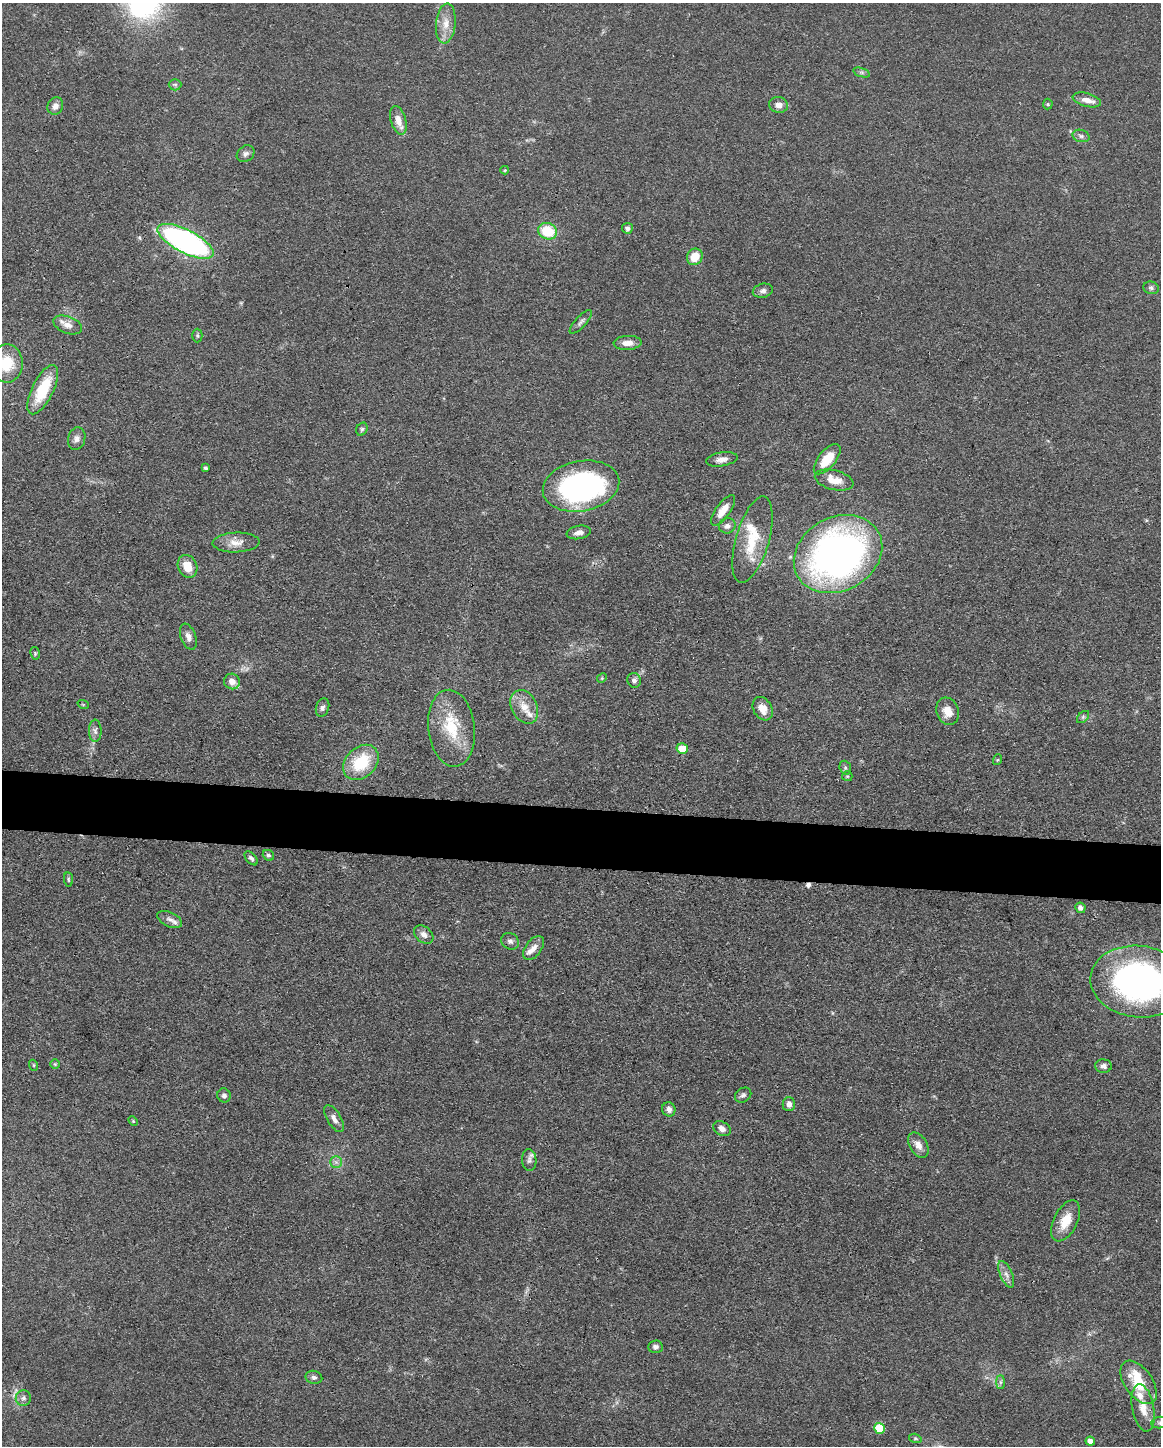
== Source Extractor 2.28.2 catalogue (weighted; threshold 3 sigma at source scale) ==
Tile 7 of 4 x 3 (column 3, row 2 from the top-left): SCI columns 2321-3479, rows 1666-3109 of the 4640 x 4662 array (HDU 1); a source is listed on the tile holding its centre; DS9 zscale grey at full resolution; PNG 1163 x 1448 px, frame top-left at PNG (2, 3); each listed source drawn as its Kron ellipse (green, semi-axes under 4 px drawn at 4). Shown black and unused: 4% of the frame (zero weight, under 3 of 4 exposures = <1% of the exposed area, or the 3 px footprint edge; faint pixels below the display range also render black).
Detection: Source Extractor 2.28.2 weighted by HDU 2 'WHT'; one run over the whole footprint, this tile lists its part. Background 0.0779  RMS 0.006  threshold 0.0271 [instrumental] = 3 sigma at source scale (4.5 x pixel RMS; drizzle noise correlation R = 1.50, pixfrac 1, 0.05/0.05 arcsec/px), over >= 5 px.
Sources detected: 96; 1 inside a brighter object's white glare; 1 cosmic-ray / hot-pixel residue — neither listed nor drawn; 5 inside a brighter listed object's ellipse — not listed separately; the other 89 listed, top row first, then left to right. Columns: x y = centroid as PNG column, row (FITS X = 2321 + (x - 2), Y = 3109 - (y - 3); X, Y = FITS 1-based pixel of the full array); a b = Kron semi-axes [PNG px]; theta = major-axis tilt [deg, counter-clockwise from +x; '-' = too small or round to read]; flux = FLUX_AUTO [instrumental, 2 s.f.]
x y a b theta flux
446 23 20 10 84 7.6
862 72 8 4 -19 1.1
175 85 6 5 - 1.4
1087 100 14 6 -14 4.9
1048 104 5 5 - 0.78
779 105 9 8 - 4.3
55 106 9 7 63 3.4
398 120 14 7 -74 6.7
1081 136 8 6 -16 1.8
246 154 9 7 40 2.3
505 170 4 4 - 0.64
627 228 5 5 - 1.8
548 231 10 8 -22 21
185 241 31 11 -27 180
695 257 9 7 53 11
1151 288 8 6 -13 1.5
763 291 10 7 14 2.2
581 322 15 5 48 2.3
68 325 15 8 -21 4.8
197 335 7 5 -89 1.1
627 343 14 7 4 4.7
6 363 19 16 88 19
43 390 27 10 63 27
362 429 7 5 63 1.1
77 439 11 8 75 3
722 459 16 7 9 3.9
827 459 18 8 50 14
205 468 4 3 - 1.2
834 480 20 9 -14 9
581 486 39 25 11 140
723 510 18 7 54 7.4
727 526 8 7 - 2.5
579 532 12 6 9 3.2
752 540 45 16 74 23
236 542 23 10 2 6.9
838 554 46 36 29 290
187 566 12 9 -64 9.3
188 637 13 7 -70 3.3
35 653 6 4 -78 0.87
602 678 5 4 - 0.69
634 680 7 6 - 2.3
232 681 8 7 - 5
83 704 6 3 -19 0.65
524 707 18 12 -63 8.7
322 708 9 6 71 1.9
763 709 12 9 -60 6.5
947 711 14 11 -71 7.4
1083 717 7 4 45 1.1
451 728 38 23 -83 28
95 731 11 6 -89 2.4
682 749 6 5 - 13
997 760 5 3 - 0.54
361 762 20 15 45 27
845 768 7 5 -71 1.3
847 776 5 5 - 0.75
268 855 6 5 - 1.3
251 858 8 5 -49 1.6
68 879 7 4 -83 0.94
1080 908 5 5 - 2.1
170 919 13 7 -26 3.2
424 935 11 7 -41 3.4
510 941 9 7 -32 2.3
533 948 14 8 54 3.8
1139 982 48 36 -6 170
55 1064 5 5 - 0.86
33 1065 5 3 - 0.6
1103 1066 8 6 -1 2.2
224 1095 7 6 - 1.9
743 1095 9 7 35 1.8
789 1104 7 6 - 3.1
669 1109 7 6 - 2.5
334 1119 15 7 -59 3.6
133 1121 5 3 - 0.66
722 1129 9 6 -31 3.8
918 1145 14 8 -58 4.9
529 1160 11 7 -87 2.4
336 1162 6 6 - 1.7
1066 1221 22 12 63 11
1006 1274 14 6 -67 3.1
655 1347 7 6 - 1.9
314 1377 8 6 -13 1.8
1000 1382 7 4 90 1.3
1139 1382 25 14 -55 20
23 1398 8 7 - 2.2
1143 1408 24 11 -80 8.9
1160 1422 8 5 7 1.4
879 1428 5 5 - 24
915 1438 6 4 -17 0.8
1090 1441 5 4 - 4.3
Overlapping masked pixels (flux is a lower limit): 1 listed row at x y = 185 241
Isophote crosses this tile's border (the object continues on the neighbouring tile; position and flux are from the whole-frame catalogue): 3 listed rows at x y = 6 363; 1139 982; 1160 1422